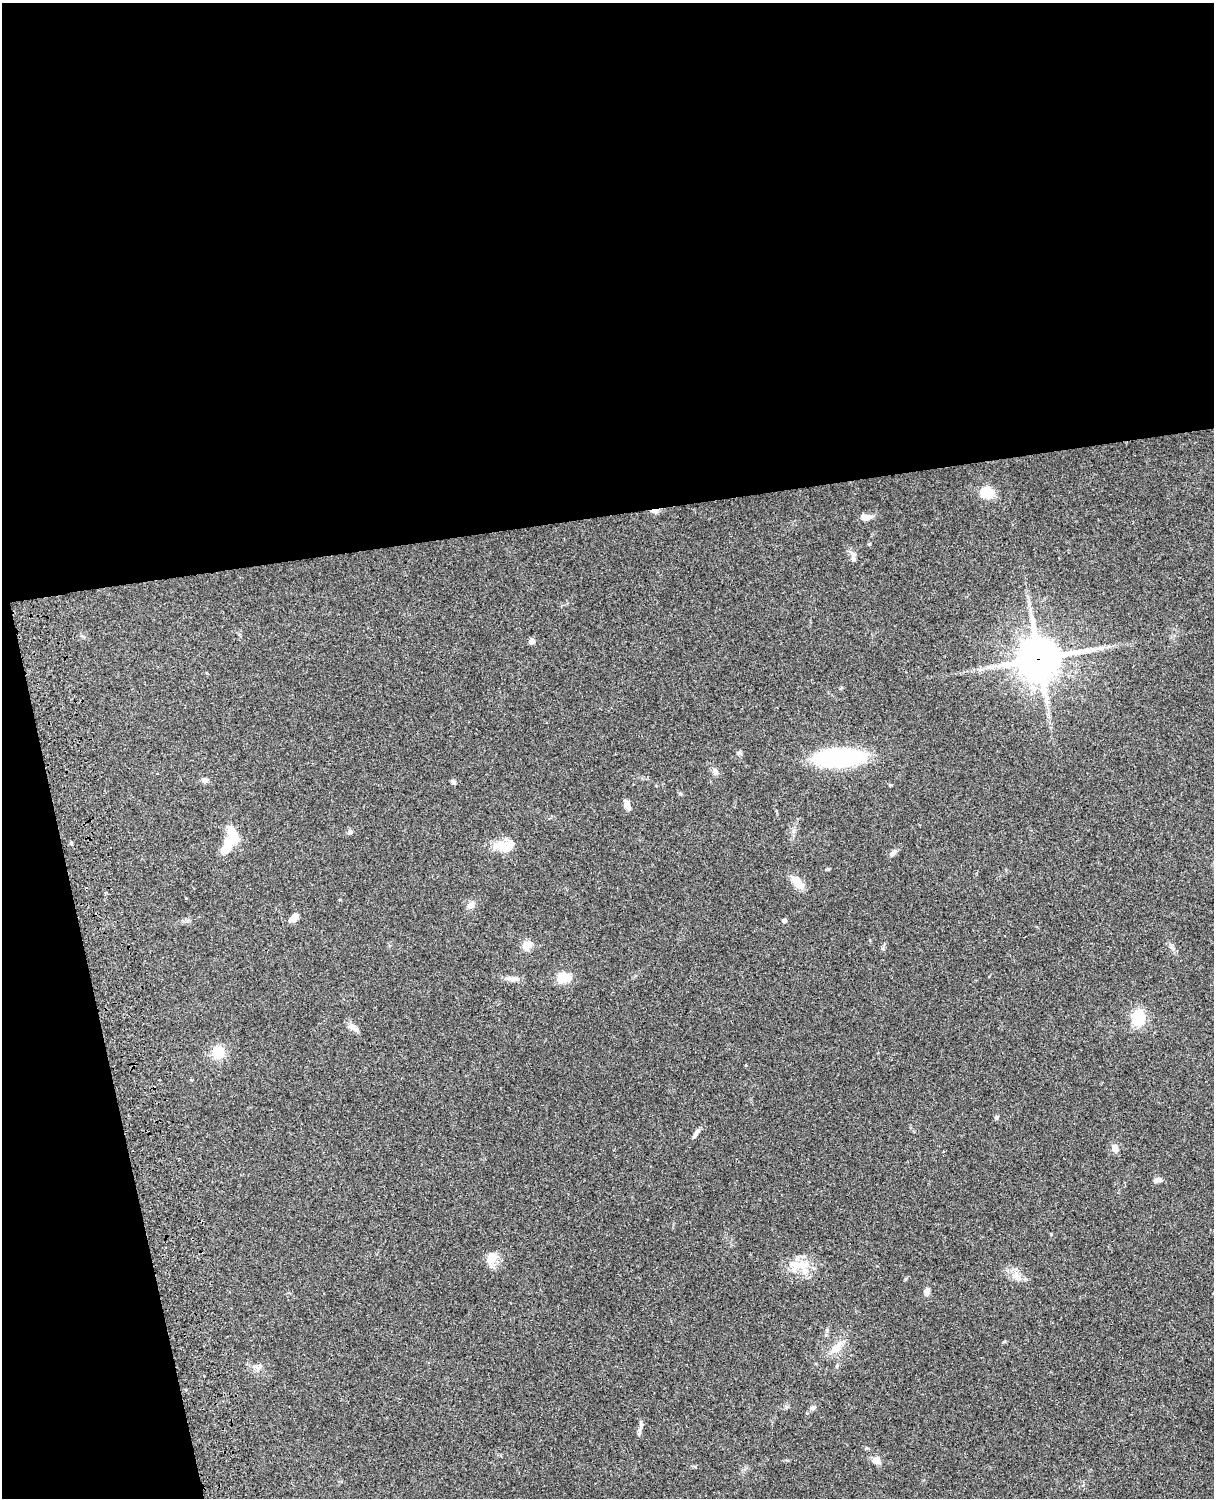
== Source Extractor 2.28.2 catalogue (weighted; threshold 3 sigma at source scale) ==
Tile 1 of 4 x 3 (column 1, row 1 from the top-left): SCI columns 122-1333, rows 3267-4762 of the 5088 x 4924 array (HDU 1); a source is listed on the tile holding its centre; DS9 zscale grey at full resolution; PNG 1216 x 1500 px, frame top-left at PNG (2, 3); no overlay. Shown black and unused: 39% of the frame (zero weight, under 3 of 4 exposures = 6% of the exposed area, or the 3 px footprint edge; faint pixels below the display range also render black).
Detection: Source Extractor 2.28.2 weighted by HDU 2 'WHT'; one run over the whole footprint, this tile lists its part. Background 0.0847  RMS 0.006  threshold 0.027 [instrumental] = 3 sigma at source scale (4.5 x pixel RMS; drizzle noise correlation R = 1.50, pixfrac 1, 0.05/0.05 arcsec/px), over >= 5 px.
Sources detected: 45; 1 inside a brighter object's white glare — not listed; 2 inside a brighter listed object's ellipse — not listed separately; the other 42 listed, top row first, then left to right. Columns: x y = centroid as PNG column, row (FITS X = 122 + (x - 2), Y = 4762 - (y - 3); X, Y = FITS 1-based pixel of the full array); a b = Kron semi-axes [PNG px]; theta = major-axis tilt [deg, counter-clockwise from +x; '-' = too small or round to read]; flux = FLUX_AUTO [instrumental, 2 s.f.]
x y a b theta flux
987 493 18 15 1 8.5
655 511 10 5 2 2.8
866 517 10 6 -3 5
853 555 11 4 86 1.8
532 641 6 5 - 2.5
1039 659 15 14 - 1600
738 753 6 5 - 1
839 758 38 13 4 100
715 772 10 7 -69 2.2
205 780 8 7 - 1.8
453 782 6 5 - 1.6
627 805 13 6 -69 3.7
350 832 7 4 45 1
502 844 19 13 -28 8.5
227 845 37 12 72 16
893 853 9 6 48 2.3
828 869 5 4 - 0.72
797 882 22 10 -51 6.7
471 905 12 7 25 2.5
294 918 11 6 38 4.8
784 921 4 4 - 1.9
527 945 9 9 - 5.6
563 978 16 15 - 8.3
512 979 19 6 -4 3.1
1138 1018 14 10 79 21
353 1028 13 8 -47 3.2
218 1053 14 13 - 11
996 1117 6 5 - 0.9
696 1133 16 4 55 2.1
1114 1148 10 7 -70 3.4
1158 1180 10 6 11 2.5
492 1258 17 12 57 6.9
802 1265 17 12 -66 9.1
1016 1275 11 8 90 3.9
927 1291 6 5 - 3.9
836 1347 23 9 45 6.4
260 1366 7 4 -73 1
837 1366 6 4 63 0.83
813 1408 7 6 - 1.6
641 1423 9 4 -82 1.3
876 1460 8 8 - 4.3
695 1467 6 4 -2 0.71
Overlapping masked pixels (flux is a lower limit): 2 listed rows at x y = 655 511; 1039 659
Unlisted compact peaks at least as high as the median listed source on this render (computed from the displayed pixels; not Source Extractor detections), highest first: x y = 680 794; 1051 1234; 870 544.